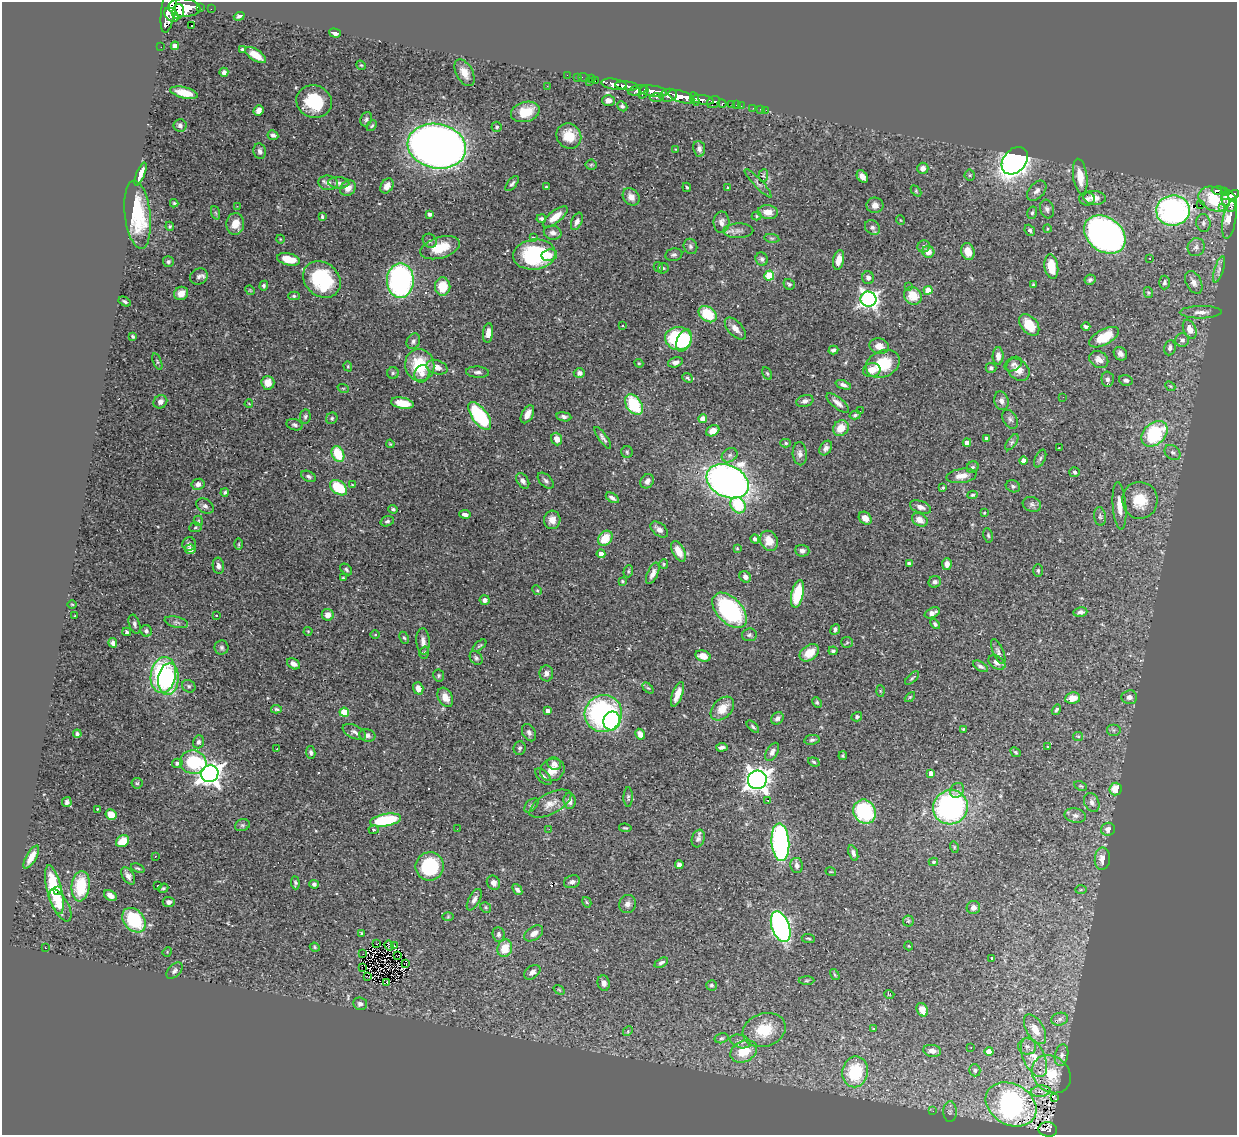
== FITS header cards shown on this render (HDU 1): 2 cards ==
NAXIS1  =                 1235
NAXIS2  =                 1133

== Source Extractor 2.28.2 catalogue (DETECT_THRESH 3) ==
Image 1235 x 1133 px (HDU 1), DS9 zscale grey, 1 PNG px = 1 image px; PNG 1239 x 1137 px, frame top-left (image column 1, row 1133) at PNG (2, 2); each listed source drawn as its Kron ellipse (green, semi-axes under 4 px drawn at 4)
Background 0.747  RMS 0.026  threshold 0.0778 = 3 sigma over >= 5 px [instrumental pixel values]
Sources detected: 493; all 493 listed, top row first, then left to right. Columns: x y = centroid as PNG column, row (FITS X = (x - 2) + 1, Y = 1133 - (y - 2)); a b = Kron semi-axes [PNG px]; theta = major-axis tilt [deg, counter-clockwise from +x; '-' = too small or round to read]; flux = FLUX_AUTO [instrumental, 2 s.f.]
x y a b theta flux
184 8 16 9 -4 3600
200 8 3 3 - 86
169 9 24 7 81 3400
211 9 2 2 - 9.6
178 12 8 5 74 1400
171 15 8 6 -41 1200
239 16 5 3 - 3.7
192 26 3 2 - 4.8
335 33 6 4 -17 6.2
175 46 4 4 - 13
161 47 2 2 - 8.5
242 49 3 3 - 2.2
256 55 12 5 -34 19
361 65 5 4 - 2.1
224 72 4 4 - 5.7
464 73 14 8 -61 18
567 75 2 2 - 11
578 77 2 2 - 11
584 78 6 2 -18 19
591 79 2 2 - 14
595 80 3 2 - 24
589 82 2 2 - 20
614 84 13 5 -9 1400
547 86 3 3 - 2.2
627 86 12 4 -6 1200
638 90 9 5 13 460
653 91 14 5 -8 890
644 92 7 3 70 400
184 93 14 5 -14 24
668 95 9 6 13 900
681 97 13 6 -17 2200
657 98 7 3 2 190
695 99 7 4 -68 520
608 100 6 5 - 10
703 100 11 5 -10 1100
314 102 18 16 -22 85
713 102 7 5 32 220
722 104 4 3 - 130
732 104 3 3 - 39
736 105 2 2 - 7.1
622 106 5 4 - 3.6
741 106 2 2 - 9.7
753 108 2 2 - 5.9
760 109 3 2 - 5.1
258 110 6 4 69 9.6
766 110 2 2 - 7.3
525 112 14 10 15 41
366 119 7 5 68 3.9
180 125 6 6 - 5.3
372 126 6 4 49 2.3
497 127 5 5 - 2.6
273 135 5 4 - 4.8
569 136 13 12 - 33
437 146 29 22 -11 1700
676 149 4 2 - 1.2
699 149 8 6 -83 6
260 151 8 6 -80 6
1015 161 15 11 49 870
591 165 5 5 - 2.5
923 168 6 5 - 7.4
140 174 12 4 68 13
763 175 6 5 - 2.4
970 175 5 5 - 2.3
862 176 7 5 -56 8.5
1080 177 18 7 -82 26
328 183 10 7 -8 8.1
339 183 10 5 -2 6.8
758 183 19 4 -47 6.5
512 184 9 4 49 4.4
387 186 8 6 56 11
546 187 4 3 - 2.3
687 187 5 3 - 2.2
348 188 8 7 - 13
728 188 4 3 - 2.2
916 191 6 4 -47 2.3
1037 191 12 7 47 7.5
1219 191 7 3 -4 190
1224 192 4 3 - 150
1233 195 6 4 35 380
1225 196 4 3 - 97
631 197 9 7 -48 12
1095 198 11 7 -6 14
1087 199 8 6 0 5.7
1214 199 16 11 -23 69
1229 201 11 7 -76 690
174 203 4 4 - 1.9
875 205 8 8 - 9.7
1200 205 2 2 - 6500
237 206 2 2 - 20
1222 208 2 2 - 13
1047 209 9 7 -73 5.7
1173 210 17 15 7 460
768 212 10 7 -6 16
216 213 7 4 -70 3
1032 213 6 5 - 3.1
430 214 4 3 - 3.8
138 215 34 13 -83 85
756 216 5 4 - 2
322 217 4 3 - 2.3
555 217 15 6 39 24
541 219 5 4 - 4
1229 219 19 6 80 42
900 220 5 3 - 1.2
577 221 9 5 66 7.8
721 222 11 8 89 9.3
1203 223 9 7 -82 6.5
235 224 11 9 86 22
170 226 4 4 - 1.9
872 227 8 6 -42 5.9
1047 229 4 2 - 1.5
1030 230 6 4 -49 4
738 231 15 7 2 10
553 233 9 7 -11 7.3
1105 234 22 17 -37 680
533 237 3 3 - 1.6
772 238 7 4 -8 2.7
280 239 4 3 - 1.3
430 241 7 6 - 4.1
690 246 8 6 -67 5.2
924 246 6 6 - 3.9
1196 247 9 8 - 7.8
440 248 20 10 17 45
968 251 8 6 -73 21
928 252 6 5 - 15
534 255 21 15 7 190
549 255 8 6 10 10
674 255 8 6 11 4.6
1150 258 2 2 - 1.2
289 259 12 6 -13 34
762 259 7 6 - 4.3
839 260 10 5 78 17
168 262 5 5 - 3.6
658 267 5 4 - 2
1051 267 12 6 -81 34
663 268 6 5 - 2.4
1219 269 13 4 72 6.7
769 275 5 5 - 78
199 277 9 8 - 7.1
868 278 6 6 - 6.8
322 279 20 16 -42 130
1090 280 5 5 - 3.6
400 281 17 13 89 400
1164 282 7 5 86 3.8
1194 282 12 7 -63 10
789 284 6 5 - 3
1033 284 3 3 - 1.7
264 286 5 4 - 3.4
443 286 9 8 - 37
909 287 3 3 - 2.4
250 290 5 4 - 1.8
928 290 4 4 - 33
1148 292 6 4 -77 2.2
181 293 7 6 - 18
294 296 6 4 -1 3.1
913 296 9 8 - 31
868 299 8 7 - 640
125 302 6 3 -28 3.1
1201 312 21 6 1 12
708 314 10 7 -36 62
622 325 3 3 - 2.9
1029 325 12 8 -49 36
1086 326 4 3 - 4.4
735 328 13 7 -47 12
1190 329 10 6 -66 17
488 333 10 5 83 14
133 336 4 3 - 2.6
1104 337 16 7 29 43
678 338 13 11 -9 140
684 340 12 7 67 64
1182 340 7 7 - 6.9
413 341 8 6 62 4.9
879 346 10 7 -13 14
1170 348 8 5 81 6
833 350 5 4 - 4.9
1120 354 7 6 - 7.3
998 356 8 5 87 11
1099 359 10 8 -33 9.8
157 362 9 4 -69 2.8
675 362 8 5 14 7.2
639 363 4 4 - 2
883 364 17 13 25 61
1013 364 9 6 29 5.4
420 365 16 14 -75 70
348 366 5 4 - 2.2
437 367 11 7 -16 15
991 368 5 5 - 4.3
872 370 9 7 9 19
1018 370 13 9 -41 21
478 372 11 5 -3 6.1
393 373 6 6 - 3
579 373 5 5 - 8.3
767 373 7 3 -62 2.2
422 374 9 7 70 8.9
687 378 6 4 -40 2.7
1108 379 7 6 - 5.8
1126 380 7 5 -14 5.2
268 383 7 6 - 18
843 385 8 4 -20 5.3
1170 386 5 4 - 2.4
343 388 6 3 -18 1.7
1063 397 2 2 - 2.4
805 401 8 6 18 6.7
1001 401 9 7 -74 7.1
160 402 7 6 - 9.9
402 403 11 5 -11 30
838 403 14 5 -39 9.8
249 404 4 2 - 1.2
634 405 11 7 -56 83
860 411 2 2 - 2
527 414 10 5 62 13
855 415 6 3 15 2.8
480 416 16 7 -53 150
305 417 7 5 81 3.5
564 417 7 4 -9 4.9
332 418 6 5 - 3.2
703 419 4 4 - 20
1010 419 10 6 -58 4.7
294 425 8 5 -18 4.2
841 428 8 7 - 25
713 431 7 5 30 15
1154 434 15 10 43 130
603 438 13 4 -54 5.3
986 438 4 3 - 4.6
557 439 6 5 - 13
1012 442 9 4 54 4.2
786 443 5 4 - 2.9
967 443 4 4 - 13
390 444 4 3 - 1.7
826 448 8 5 57 6.7
1059 448 3 2 - 1.2
627 452 6 5 - 3
1173 452 9 6 -42 5.7
338 454 8 6 -65 54
800 454 11 7 -86 7.8
730 455 8 6 31 6.2
1040 459 9 5 64 4
1023 461 4 4 - 14
973 467 6 5 - 3.5
1075 472 5 5 - 3
308 476 8 5 -27 3.9
962 476 15 7 9 15
523 481 8 5 -57 6.6
546 481 10 5 -45 5.4
647 481 7 6 - 8.5
728 481 22 16 -25 1000
198 484 6 5 - 8.2
352 485 4 3 - 1.6
1013 486 7 6 - 4
339 488 9 6 -37 69
943 488 4 3 - 2.1
225 492 4 4 - 2.8
972 495 5 4 - 2.7
612 498 7 4 -33 5.7
1140 500 18 17 - 49
1032 504 9 7 -20 5.6
738 505 9 7 -55 62
205 506 9 6 -33 6.1
1119 506 24 6 -85 21
920 507 11 6 -19 9.4
393 509 4 4 - 2.8
984 513 4 3 - 1.4
465 514 6 4 -11 7
1100 516 9 6 -83 4.5
865 518 7 5 -45 12
552 520 9 8 - 13
920 520 8 6 -30 14
198 521 5 4 - 2.1
387 521 7 5 18 3.6
195 527 6 5 - 2.8
659 529 10 6 -38 9.4
988 535 7 4 -79 2.9
605 538 8 6 50 38
755 539 4 4 - 6.9
769 541 10 8 -67 25
189 544 7 6 - 6
239 544 6 4 89 2.1
737 548 4 4 - 1.7
190 549 5 5 - 12
679 551 11 6 -63 23
802 551 7 6 - 6
601 554 4 4 - 14
909 563 4 3 - 5
664 564 5 4 - 2.1
947 564 6 4 87 9.5
218 566 8 5 -81 6.2
346 569 7 4 -43 3.2
1038 570 6 5 - 3.2
628 571 6 4 70 2.6
653 573 11 5 65 9.9
745 577 6 5 - 7.6
343 578 3 2 - 1.7
622 581 3 3 - 2.1
935 582 6 5 - 4.8
537 590 5 4 - 2
797 594 14 6 77 75
485 600 5 5 - 6.9
72 604 5 3 - 1.5
730 610 21 12 -46 260
1080 612 7 4 9 6.6
932 613 8 5 26 8.2
216 615 3 2 - 1.1
328 615 6 6 - 14
75 616 3 2 - 1.3
176 622 12 5 -14 6
135 624 10 5 -72 4.2
935 624 5 4 - 3.1
835 629 6 4 68 4.5
146 631 6 5 - 5
308 631 4 4 - 1.6
127 632 4 4 - 2.8
375 634 5 3 - 1.6
749 635 7 6 - 4.2
404 638 6 4 -61 2.6
423 641 13 6 -87 9.9
847 642 6 5 - 2.4
113 643 5 4 - 5.1
479 646 8 3 39 2.4
222 647 7 7 - 4.6
833 651 4 3 - 3.4
998 651 13 5 -67 5.9
424 653 6 4 73 2.8
809 653 11 7 35 25
703 656 8 5 -16 19
476 658 8 5 -53 4.1
997 662 9 6 -31 9.8
293 664 7 5 -29 8.4
980 666 8 4 -31 4.6
546 673 8 7 - 6.8
163 675 18 12 82 200
439 675 6 5 - 2.9
912 678 9 3 42 2.6
168 679 16 10 84 120
189 686 7 6 - 3.8
418 688 6 5 - 11
648 688 6 4 -43 2.6
880 691 5 3 - 1.7
677 694 13 5 69 17
445 697 10 7 -61 16
910 697 6 3 44 1.8
1129 697 8 7 - 8.2
1073 698 7 6 - 25
817 702 5 4 - 2.4
276 709 5 4 - 3.3
722 709 14 9 46 25
1056 710 6 3 57 3.7
548 711 4 4 - 10
344 712 5 4 - 51
603 714 19 18 - 360
857 717 5 4 - 3.3
777 718 7 5 45 5.3
612 721 9 8 - 130
753 727 7 4 -43 3.2
963 729 4 3 - 1.7
1114 730 7 6 - 4.6
354 732 12 6 -26 7.1
529 733 9 6 -61 5.6
77 734 4 3 - 4
640 734 6 4 -60 12
367 735 8 6 -16 6.1
1078 736 5 4 - 2.2
812 740 8 5 9 3.9
198 742 6 5 - 5.1
722 747 6 4 6 5.6
1048 747 4 3 - 1.8
520 748 7 6 - 4.3
277 749 2 2 - 0.99
311 752 6 4 -82 4.2
772 752 10 5 61 6.8
1016 752 5 4 - 2.7
843 756 4 3 - 2.1
193 762 13 11 -10 86
814 762 6 4 -20 3
177 763 5 4 - 4.1
554 764 7 6 - 11
552 770 12 11 - 22
931 773 4 4 - 10
210 774 9 8 - 1500
543 777 10 5 -47 5.6
757 780 9 9 - 1400
137 783 5 5 - 2.5
1081 786 7 4 -25 2.5
1116 789 6 6 - 32
957 790 8 6 54 5.9
628 797 10 4 90 3.6
768 800 3 2 - 2.4
570 801 8 6 -84 9.6
67 802 5 4 - 4.3
1092 802 10 7 -63 8.1
550 804 23 10 28 20
531 805 8 5 45 3.6
950 807 17 17 - 340
98 809 3 2 - 1.3
865 812 12 11 - 140
111 814 6 5 - 25
1075 816 11 7 -12 7.4
386 820 15 6 10 120
242 825 7 5 19 3.8
625 828 6 3 -7 2
457 829 2 2 - 3
549 829 2 2 - 5.9
1108 829 7 6 - 10
374 830 5 4 - 2.4
698 839 9 6 70 6.4
122 841 7 5 36 30
780 842 19 9 -85 410
954 847 6 3 -72 1.9
853 853 8 4 -71 5.9
155 856 3 2 - 1.3
31 857 13 5 59 20
1102 859 11 7 86 15
933 862 5 4 - 2.6
679 865 4 4 - 6.4
797 865 8 6 -80 7
430 866 14 14 - 130
138 868 7 3 -23 2.4
831 872 5 3 - 1.5
128 876 9 6 -57 7.1
572 882 8 6 20 5.9
295 883 6 4 -85 3.1
493 883 7 6 - 11
314 884 5 4 - 4.4
81 886 15 9 83 67
157 886 3 2 - 2.4
163 888 5 4 - 2.7
54 890 25 7 -76 100
517 890 6 4 -50 6
1081 890 6 4 2 2.1
58 891 4 3 - 28
110 895 7 5 -34 11
474 900 12 5 61 7.1
169 902 6 5 - 5.6
587 902 5 4 - 2.4
627 904 9 8 - 8.5
60 905 18 7 -61 42
486 907 6 5 - 2.8
973 908 7 6 - 8.7
448 917 6 4 2 2.2
134 920 14 10 -49 110
908 921 5 5 - 2.7
781 927 16 9 -70 510
361 933 3 3 - 1.5
534 933 10 6 34 11
499 934 7 6 - 5.2
808 938 6 2 -6 2
376 944 2 2 - 1.6
389 946 5 3 - 0.47
395 946 3 2 - 3.1
909 946 4 3 - 1.2
315 947 5 4 - 2.2
45 948 2 2 - 1.4
505 948 9 7 75 32
167 952 5 4 - 1.8
363 954 2 2 - 1.5
397 955 4 2 - 0.99
991 958 2 2 - 2.3
406 963 4 2 - 410
661 963 7 4 29 4.8
362 967 2 2 - 2300
175 971 10 6 45 5.5
532 972 9 6 37 10
835 975 6 3 -60 2.2
367 977 3 2 - 0.37
806 981 8 4 1 2.6
387 983 3 2 - 2.1
604 983 8 6 -76 8
712 985 5 5 - 3.6
559 990 6 3 -37 1.9
889 994 5 3 - 1.2
360 1004 7 6 - 6.1
922 1010 7 5 -63 12
1060 1019 8 6 16 4.8
873 1028 4 3 - 1.5
1035 1029 16 8 -60 22
764 1030 22 16 18 53
628 1031 5 4 - 2.3
722 1038 7 5 15 3.1
740 1041 11 6 -16 6.4
1027 1046 9 8 - 7.1
971 1047 2 2 - 1.2
744 1051 14 10 27 41
932 1051 9 6 -10 8.7
989 1051 4 4 - 20
1061 1055 11 6 77 7
1034 1057 21 10 -66 27
975 1070 6 5 - 5.5
855 1072 15 13 80 96
1051 1074 21 17 -42 44
1041 1091 10 5 6 3.4
1054 1098 4 2 - 1.4
1011 1104 27 20 -30 470
933 1111 3 3 - 3
950 1112 10 6 90 6.5
1048 1129 9 7 -8 160